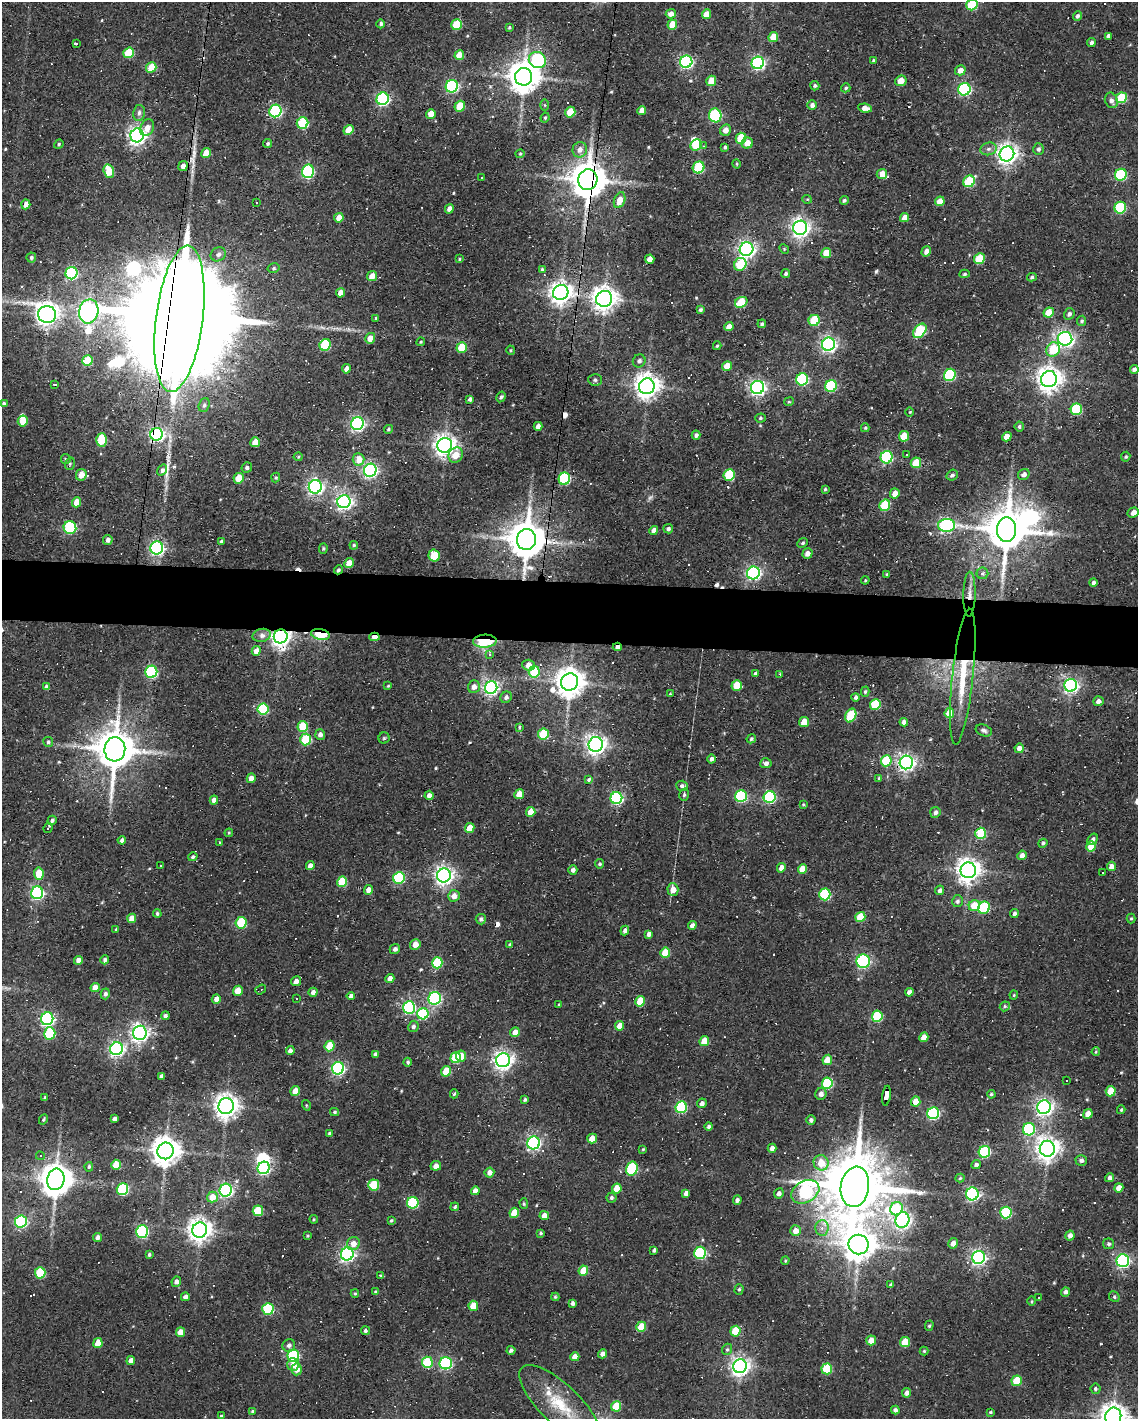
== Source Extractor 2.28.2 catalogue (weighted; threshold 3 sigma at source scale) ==
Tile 6 of 4 x 3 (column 2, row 2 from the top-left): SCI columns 1137-2272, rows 1520-2936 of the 4543 x 4566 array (HDU 1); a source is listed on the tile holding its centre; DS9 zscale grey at full resolution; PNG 1140 x 1421 px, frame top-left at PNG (2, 2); each listed source drawn as its Kron ellipse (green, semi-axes under 4 px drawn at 4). Shown black and unused: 4% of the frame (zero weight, under 2 of 3 exposures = <1% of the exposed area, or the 3 px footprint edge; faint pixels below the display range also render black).
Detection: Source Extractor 2.28.2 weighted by HDU 2 'WHT'; one run over the whole footprint, this tile lists its part. Background 0.08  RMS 0.0068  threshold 0.0304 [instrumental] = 3 sigma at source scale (4.5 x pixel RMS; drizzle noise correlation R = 1.50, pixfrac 1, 0.05/0.05 arcsec/px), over >= 5 px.
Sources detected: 611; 1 too faint to see at this stretch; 4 inside a brighter object's white glare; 73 cosmic-ray / hot-pixel residue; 1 long thin detection or spike segment (spike, bleed or trail) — neither listed nor drawn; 3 inside a brighter listed object's ellipse — not listed separately; of the other 529, all 500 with FLUX_AUTO >= 0.665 (the completeness limit of this list) listed and drawn (29 fainter detections not listed), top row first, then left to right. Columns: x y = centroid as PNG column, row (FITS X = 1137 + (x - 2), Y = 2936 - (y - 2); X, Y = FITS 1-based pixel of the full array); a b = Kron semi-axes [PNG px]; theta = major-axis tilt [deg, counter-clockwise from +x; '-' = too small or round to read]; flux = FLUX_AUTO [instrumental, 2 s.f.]
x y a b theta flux
972 5 6 5 - 38
671 14 5 5 - 4.1
706 14 5 4 - 7.7
1078 16 5 4 - 1.7
381 24 4 3 - 1.4
457 25 5 5 - 24
672 25 5 4 - 10
509 27 4 3 - 0.94
1108 36 4 4 - 2.1
773 37 5 4 - 9.3
1091 42 4 4 - 1.8
76 43 3 3 - 7.3
129 53 5 5 - 26
459 55 5 4 - 12
537 60 9 8 - 89
874 61 3 3 - 1
686 62 6 6 - 140
758 63 6 6 - 140
151 67 5 5 - 16
960 70 5 5 - 5.4
523 77 9 8 - 1200
711 81 5 4 - 12
901 81 6 5 - 7.1
452 86 6 6 - 110
815 86 4 4 - 1.3
846 88 5 4 - 1
964 89 6 6 - 120
1121 98 5 5 - 32
383 99 6 6 - 130
1111 100 8 6 -67 3.1
545 105 5 4 - 0.72
812 105 5 5 - 2.6
460 106 5 5 - 18
865 108 7 4 -7 4.5
642 110 5 4 - 4.9
275 111 6 6 - 94
570 112 5 5 - 19
139 113 8 6 80 2.3
431 114 5 4 - 6.9
715 115 7 6 - 70
545 118 5 3 - 0.88
302 123 6 5 - 51
147 128 9 6 65 5.2
348 130 5 4 - 12
725 130 6 5 - 4.4
137 135 7 6 - 330
741 138 5 5 - 25
268 143 4 4 - 1.2
747 143 6 5 - 6.9
59 144 5 4 - 1.2
696 145 6 5 - 25
704 146 4 3 - 0.91
725 147 4 3 - 1.2
988 149 8 6 15 2.5
1038 149 6 5 - 1.9
580 150 8 7 - 4.3
206 153 5 4 - 8.7
520 154 4 4 - 0.76
1007 154 7 7 - 450
737 164 4 3 - 0.74
183 166 5 4 - 3.7
699 167 6 5 - 52
109 171 7 5 -74 16
308 171 7 6 - 81
882 174 5 5 - 11
1121 175 6 5 - 59
481 177 3 2 - 0.91
588 180 10 9 - 1800
969 181 6 5 - 34
807 199 5 4 - 0.73
620 200 8 5 69 7.2
844 200 4 4 - 1.2
940 201 5 4 - 8
257 202 2 2 - 0.72
26 204 5 4 - 4.5
1120 208 6 5 - 51
449 209 5 4 - 3.7
339 218 5 4 - 6.2
905 218 5 4 - 5.8
800 228 7 7 - 350
747 249 7 6 - 280
784 249 5 4 - 0.82
926 251 5 4 - 3.6
826 253 5 4 - 12
218 254 8 6 32 2.6
31 258 5 5 - 1.5
459 259 4 3 - 0.72
650 259 4 4 - 5.7
979 259 5 5 - 25
740 264 6 6 - 35
274 268 6 5 - 1.1
542 269 3 3 - 1.1
71 273 6 6 - 95
786 274 5 4 - 1.4
964 274 5 4 - 1.2
372 276 5 4 - 7.3
1032 277 5 4 - 1.2
561 292 8 7 - 550
340 293 5 4 - 5.7
604 299 8 8 - 640
741 302 6 5 - 22
700 310 4 3 - 1.5
89 311 12 9 79 420
1049 313 5 5 - 13
47 314 9 8 - 540
1069 314 6 5 - 2.1
376 318 4 3 - 0.96
179 319 74 23 83 43000
814 320 6 5 - 32
1082 321 5 4 - 1.5
762 324 4 4 - 1.3
729 327 5 4 - 5.4
920 331 8 5 52 45
370 338 5 5 - 6.8
1065 339 7 7 - 250
421 342 4 3 - 0.81
828 344 6 6 - 220
325 345 6 5 - 42
717 346 4 3 - 0.92
462 347 5 5 - 19
1053 349 7 6 - 23
511 350 5 4 - 0.86
87 361 5 5 - 23
639 361 6 6 - 2.1
727 366 5 4 - 9
346 369 5 4 - 2.9
1134 369 4 3 - 2
950 375 6 5 - 65
802 379 6 6 - 68
1049 379 8 8 - 640
595 380 6 6 - 1.6
55 384 3 3 - 2.6
647 386 8 7 - 690
831 386 6 5 - 54
758 387 6 6 - 220
501 397 5 4 - 1.3
470 399 4 4 - 2
789 402 5 4 - 0.72
4 404 4 3 - 1.4
204 405 7 5 71 1.6
1076 409 6 5 - 47
910 412 5 3 - 0.7
760 418 5 4 - 1.1
23 421 5 5 - 12
357 423 6 6 - 180
538 426 4 4 - 2.9
1019 427 5 4 - 1.2
865 428 4 4 - 0.91
389 429 4 4 - 1.1
157 434 6 6 - 210
696 435 4 4 - 2
904 436 5 5 - 14
1007 437 5 4 - 8
102 440 6 5 - 23
255 442 5 4 - 12
445 445 7 7 - 500
906 454 3 2 - 0.97
456 455 8 7 - 8.3
298 457 4 4 - 0.71
887 457 6 6 - 82
1126 457 5 4 - 1
66 459 5 4 - 0.99
358 459 6 6 - 11
916 463 5 5 - 17
70 464 6 5 - 1
247 468 5 5 - 1.6
162 470 6 4 55 2.2
370 470 6 6 - 190
1024 474 6 5 - 2.8
81 475 6 5 - 8
729 475 6 5 - 36
952 475 6 5 - 1.9
239 478 5 5 - 15
276 478 5 4 - 0.9
564 479 6 5 - 64
315 487 7 6 - 230
825 489 3 3 - 0.86
895 493 5 4 - 4.5
77 502 5 4 - 9.8
344 502 7 6 - 250
885 505 6 5 - 30
1133 512 6 5 - 3.6
947 525 8 6 3 160
70 527 6 6 - 82
668 529 5 4 - 1.8
1006 530 12 9 86 2500
654 531 5 4 - 4.3
108 540 5 4 - 2.8
526 540 10 9 - 2100
221 542 4 3 - 1.8
803 543 6 4 41 1.1
354 545 4 4 - 1.1
157 548 6 6 - 170
323 548 5 4 - 0.96
807 553 5 4 - 3.5
434 556 6 5 - 29
349 563 5 4 - 8.6
338 570 4 4 - 1.4
753 573 6 6 - 200
982 573 6 6 - 1.3
887 574 3 3 - 0.83
865 580 4 3 - 0.74
1093 583 4 4 - 1.8
969 594 22 6 89 5.4
320 634 9 5 -10 40
262 635 9 6 12 3.1
281 636 7 7 - 440
374 637 5 3 - 6.4
485 641 12 6 2 42
617 647 5 3 - 2.8
256 651 5 4 - 5.3
489 655 3 3 - 3.1
528 665 6 5 - 5
151 672 6 6 - 81
534 672 6 5 - 33
755 673 3 3 - 1.6
780 674 3 2 - 0.83
963 677 68 10 84 33
569 682 9 8 - 1000
1071 685 6 6 - 210
388 686 3 3 - 0.67
737 686 5 5 - 18
46 687 4 4 - 2.6
474 687 6 6 - 3.8
491 688 6 6 - 200
865 692 5 4 - 1
670 694 3 3 - 0.7
506 697 6 5 - 1.8
856 697 4 4 - 1.6
1098 701 5 5 - 3.2
875 704 5 5 - 32
263 709 6 5 - 47
949 713 5 5 - 15
851 715 7 5 64 35
804 722 5 4 - 12
904 722 4 4 - 3
303 726 5 5 - 20
520 727 4 3 - 0.98
984 730 8 5 -20 1.9
543 734 5 5 - 32
320 735 5 5 - 3.1
384 738 5 5 - 1
751 739 5 4 - 1.3
306 740 6 5 - 38
48 742 5 5 - 1.2
596 744 7 7 - 430
1019 748 4 4 - 3.8
115 749 12 10 84 2400
711 759 4 4 - 2.3
886 761 5 5 - 31
906 762 7 6 - 280
766 763 5 5 - 2.5
251 778 4 4 - 4.8
879 778 4 4 - 0.8
589 780 3 3 - 2.2
682 786 6 5 - 1.8
519 794 5 4 - 9.8
429 795 5 4 - 3.1
684 795 6 4 76 1.3
741 796 6 6 - 63
770 797 6 6 - 88
616 798 6 6 - 110
214 800 4 4 - 3.8
803 804 4 3 - 0.74
531 812 5 4 - 8.7
935 812 5 5 - 2.3
52 820 5 3 - 1.8
48 828 5 3 - 6.4
470 828 5 4 - 11
229 833 4 4 - 0.74
981 833 5 5 - 40
1093 839 6 4 57 1.9
122 840 4 4 - 2.3
219 842 3 3 - 0.99
1043 843 4 4 - 1.5
1091 846 5 5 - 12
1022 855 5 4 - 3.6
193 857 5 4 - 1.4
600 864 4 4 - 1
160 865 3 3 - 1.4
310 866 4 4 - 4.1
1111 866 5 4 - 4.2
781 868 5 4 - 4.4
802 869 5 4 - 10
573 870 4 4 - 2.4
968 870 8 7 - 600
39 873 6 5 - 16
1102 873 3 3 - 4.8
444 875 7 6 - 360
399 878 6 5 - 59
342 882 5 5 - 26
673 889 6 5 - 6.9
369 890 5 4 - 5.2
940 890 5 4 - 2.1
37 893 6 6 - 130
825 894 6 5 - 56
454 896 6 5 - 4.8
957 901 6 5 - 1.8
974 906 6 5 - 16
984 908 6 5 - 50
1014 913 4 4 - 2
157 914 4 4 - 1.2
860 917 5 5 - 22
132 918 5 4 - 7.8
1131 918 5 4 - 0.8
481 919 5 5 - 2
241 923 6 5 - 43
692 925 4 4 - 4.5
116 929 4 3 - 0.96
625 930 5 4 - 2.7
649 934 4 4 - 2.9
415 945 5 5 - 5.8
510 945 4 4 - 1.5
395 949 5 5 - 2.3
665 953 5 5 - 14
78 960 4 4 - 3.2
105 960 4 4 - 2
863 961 7 6 - 110
437 963 6 5 - 42
390 979 4 4 - 4.4
296 981 5 5 - 4.1
95 987 5 4 - 7.4
261 990 6 2 36 0.84
238 991 5 4 - 10
313 992 4 4 - 3.1
909 992 4 4 - 2.5
105 994 5 4 - 1.8
1014 995 4 4 - 0.75
351 996 4 4 - 3.5
435 998 6 6 - 130
216 999 4 4 - 7.3
296 999 3 2 - 0.71
640 1001 5 5 - 18
559 1005 4 3 - 0.77
1005 1006 5 4 - 1
409 1008 6 6 - 110
423 1014 5 5 - 53
165 1016 4 4 - 2
877 1016 5 5 - 45
47 1019 6 6 - 160
413 1026 6 5 - 1.9
620 1026 5 4 - 7.9
515 1032 5 4 - 4.9
50 1033 6 5 - 45
140 1033 7 7 - 320
924 1037 5 4 - 6.4
704 1041 5 4 - 13
330 1046 5 5 - 19
116 1049 6 6 - 210
290 1051 4 4 - 2.9
1096 1052 4 3 - 0.73
375 1054 4 3 - 1.9
461 1056 5 5 - 8.1
456 1057 6 5 - 28
503 1060 7 7 - 370
827 1060 5 5 - 8.7
408 1062 4 4 - 1.2
338 1068 6 6 - 140
446 1071 5 4 - 16
161 1076 4 4 - 2.7
1066 1081 3 3 - 2.2
827 1083 6 5 - 51
295 1091 5 4 - 8.5
1111 1091 5 5 - 14
454 1094 4 3 - 0.98
821 1094 6 5 - 3.4
991 1094 4 4 - 1.1
886 1096 10 4 82 120
45 1098 4 3 - 1.8
525 1100 4 3 - 1.3
916 1102 5 4 - 10
702 1103 5 4 - 2.5
306 1105 5 3 - 0.67
226 1106 8 7 - 640
681 1107 6 5 - 70
1044 1107 7 6 - 300
1121 1110 4 3 - 0.98
334 1112 4 3 - 1.1
933 1113 6 6 - 95
1088 1114 5 4 - 6.3
43 1119 5 3 - 1
114 1119 4 4 - 2.5
811 1120 4 4 - 2.1
709 1127 4 4 - 1.7
1029 1129 6 6 - 66
329 1133 4 4 - 1.1
592 1138 5 4 - 8.1
534 1143 6 6 - 170
772 1148 4 4 - 3.5
643 1149 3 3 - 0.67
1047 1149 8 7 - 570
165 1151 8 8 - 960
984 1152 6 5 - 61
40 1156 4 4 - 0.86
1081 1160 5 5 - 2.2
821 1163 8 7 - 12
976 1164 5 4 - 1.9
116 1165 5 5 - 16
436 1166 5 5 - 3.4
89 1167 5 4 - 1.1
264 1168 6 6 - 120
632 1169 7 5 75 58
489 1173 5 4 - 3.4
960 1178 4 4 - 0.91
1110 1178 4 4 - 2.4
56 1179 11 8 74 1300
374 1185 5 5 - 29
855 1187 20 14 82 7000
617 1188 5 4 - 10
1119 1188 4 4 - 5.4
122 1189 6 5 - 68
226 1190 6 6 - 170
475 1191 4 4 - 4.2
805 1192 15 10 29 110
686 1193 4 4 - 2.9
779 1193 5 5 - 2.6
972 1194 6 6 - 140
212 1197 5 5 - 11
611 1198 5 5 - 1.6
737 1200 4 4 - 2.2
413 1203 6 5 - 55
524 1204 5 4 - 0.96
455 1207 4 3 - 1
896 1209 7 6 - 27
258 1211 5 5 - 24
514 1213 5 4 - 13
1006 1213 6 5 - 54
544 1215 4 4 - 6.1
314 1219 4 4 - 0.72
902 1220 8 7 - 260
21 1221 6 6 - 110
391 1221 4 3 - 1
822 1228 8 6 88 3.6
200 1230 7 7 - 600
795 1231 5 5 - 5.2
142 1232 6 6 - 100
540 1233 4 3 - 1
1070 1235 5 4 - 3.4
308 1236 3 3 - 0.76
97 1237 5 4 - 2.9
953 1243 5 5 - 4.1
353 1244 7 6 - 5.6
859 1244 10 10 - 1200
1109 1244 5 5 - 1.5
654 1250 4 3 - 1.4
700 1253 6 6 - 80
347 1254 6 6 - 210
149 1255 4 3 - 1.3
979 1257 6 6 - 200
785 1260 4 3 - 0.82
1123 1261 6 6 - 160
583 1271 5 5 - 15
40 1273 5 5 - 35
380 1275 4 3 - 0.67
176 1282 5 5 - 3.4
891 1285 3 3 - 1.1
739 1289 5 4 - 1.1
375 1292 4 4 - 0.81
1065 1292 5 4 - 2.1
355 1293 4 4 - 0.78
185 1297 4 4 - 3
555 1297 4 4 - 0.9
1114 1297 6 4 -47 1.1
1039 1298 3 2 - 0.78
1031 1301 4 3 - 0.68
572 1303 4 3 - 2
473 1306 5 5 - 10
268 1309 6 5 - 59
929 1326 5 4 - 0.95
641 1327 5 5 - 17
366 1331 4 4 - 2.1
735 1331 5 5 - 18
180 1332 5 4 - 6.7
871 1340 5 5 - 7.6
905 1342 5 5 - 16
98 1343 5 4 - 10
289 1345 6 6 - 2.4
727 1349 6 4 67 1.1
511 1350 4 4 - 2
924 1351 4 4 - 0.84
602 1354 4 4 - 3.3
293 1356 6 6 - 83
575 1357 4 4 - 6.7
131 1361 4 4 - 4
427 1362 5 5 - 38
446 1363 6 6 - 110
293 1365 6 5 - 4.6
740 1366 7 6 - 370
297 1369 6 5 - 6.5
827 1369 5 5 - 33
1017 1381 5 5 - 19
1096 1389 5 5 - 1.8
907 1393 5 4 - 3.7
560 1405 53 19 -44 40
616 1406 5 5 - 17
895 1410 4 4 - 1.9
252 1411 4 3 - 0.81
990 1412 4 3 - 0.89
221 1416 4 3 - 0.82
1113 1417 9 8 - 760
Overlapping masked pixels (flux is a lower limit): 15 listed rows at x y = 588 180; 561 292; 179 319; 157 434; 526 540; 338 570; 969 594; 320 634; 281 636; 374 637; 485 641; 617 647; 963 677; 906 762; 886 1096
Isophote crosses this tile's border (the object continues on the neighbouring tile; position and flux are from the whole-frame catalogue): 3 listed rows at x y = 972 5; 560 1405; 1113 1417